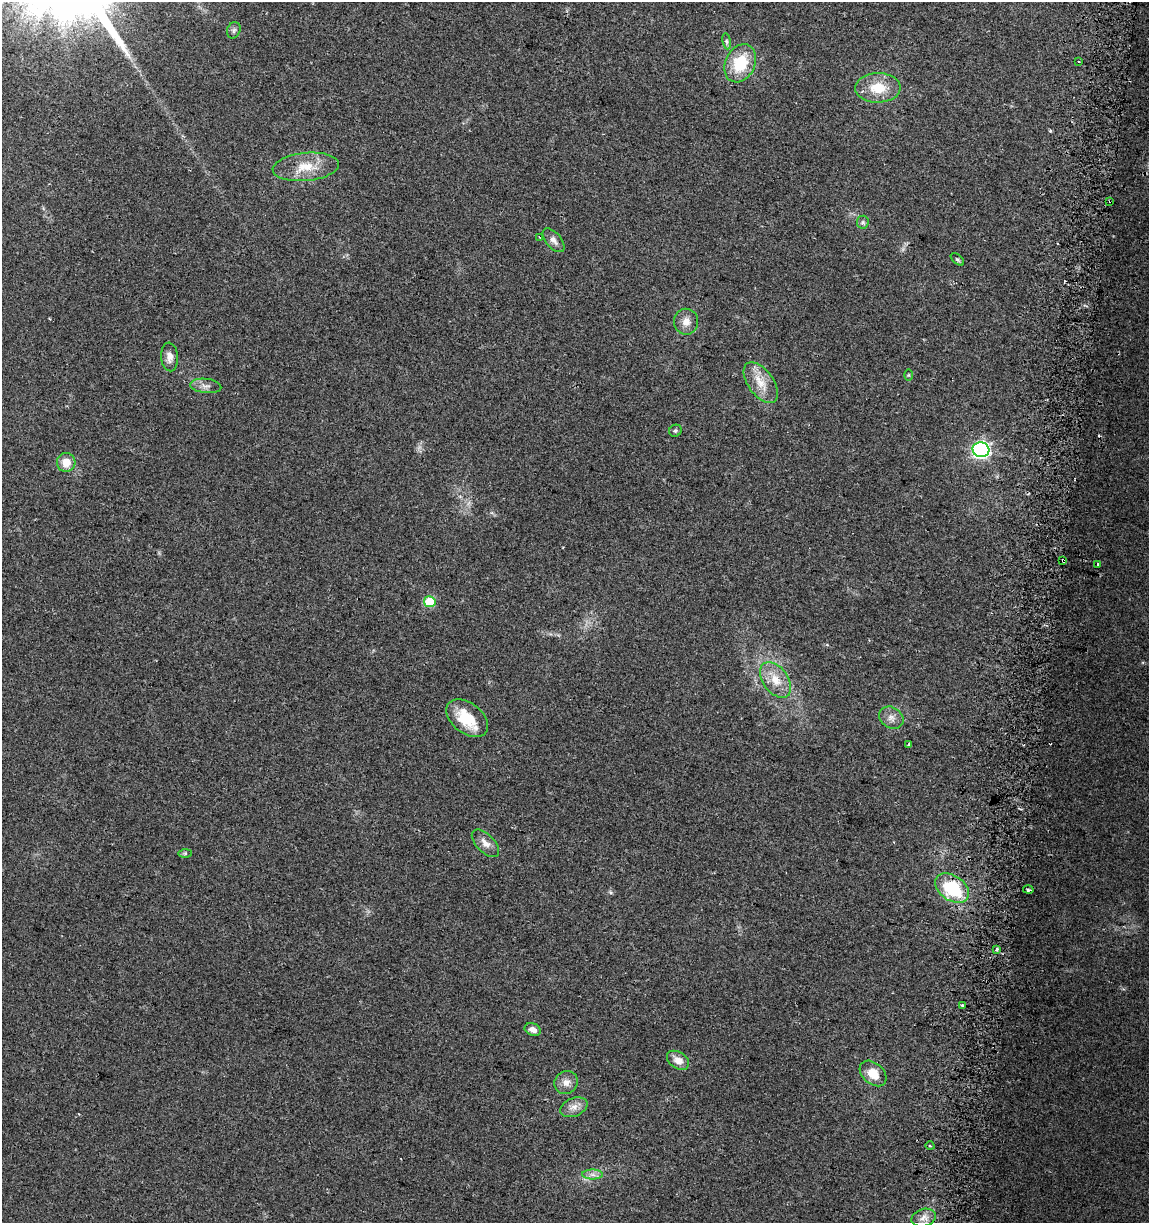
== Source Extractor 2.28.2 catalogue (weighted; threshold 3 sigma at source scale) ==
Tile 10 of 4 x 4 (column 2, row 3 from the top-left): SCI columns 1464-2610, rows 1227-2447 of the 5161 x 4904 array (HDU 1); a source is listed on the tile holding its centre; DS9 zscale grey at full resolution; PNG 1151 x 1225 px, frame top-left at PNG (2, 2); each listed source drawn as its Kron ellipse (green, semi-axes under 4 px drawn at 4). Shown black and unused: <1% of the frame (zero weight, under 2 of 3 exposures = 2% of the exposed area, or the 3 px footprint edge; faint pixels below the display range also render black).
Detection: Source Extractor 2.28.2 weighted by HDU 2 'WHT'; one run over the whole footprint, this tile lists its part. Background 0.11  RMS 0.01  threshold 0.047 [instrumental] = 3 sigma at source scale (4.5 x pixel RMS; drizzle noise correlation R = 1.50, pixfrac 1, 0.0396/0.0396 arcsec/px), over >= 5 px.
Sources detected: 46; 6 cosmic-ray / hot-pixel residue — neither listed nor drawn; the other 40 listed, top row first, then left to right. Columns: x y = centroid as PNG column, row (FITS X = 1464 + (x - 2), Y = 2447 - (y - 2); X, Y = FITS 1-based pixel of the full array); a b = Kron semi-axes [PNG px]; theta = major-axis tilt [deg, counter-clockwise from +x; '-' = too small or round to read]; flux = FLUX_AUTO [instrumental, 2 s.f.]
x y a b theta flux
234 30 8 6 67 2.7
727 41 8 4 -81 2.1
1079 61 2 2 - 0.93
740 63 20 15 64 42
878 88 23 15 1 27
306 167 33 14 5 26
1110 201 3 3 - 4.8
863 222 6 6 - 2.2
540 237 3 2 - 1
553 240 14 7 -50 5.8
957 259 8 4 -41 1.9
686 322 13 12 - 9
169 357 14 8 -85 6.8
908 375 6 4 89 1.1
761 383 23 12 -54 18
206 386 16 7 -6 6
675 431 6 5 - 2
981 450 8 7 - 310
66 462 9 9 - 14
1063 561 4 3 - 5.2
1098 564 3 2 - 2.4
430 602 5 5 - 55
775 680 20 12 -54 19
467 718 24 15 -39 35
891 718 13 10 -33 7.2
909 744 3 3 - 2.4
485 843 17 9 -45 8.4
185 853 7 4 0 1.6
952 888 18 12 -35 63
1028 890 5 3 - 4.4
997 949 3 3 - 3.4
963 1005 3 3 - 1.9
533 1030 8 6 -23 6.1
678 1060 12 8 -34 8.8
873 1073 15 10 -42 18
566 1083 12 11 - 7.8
574 1107 14 9 22 7.9
930 1146 4 3 - 1
593 1175 10 5 -1 4.4
924 1218 12 8 17 7
Overlapping masked pixels (flux is a lower limit): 2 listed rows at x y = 1110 201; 1063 561